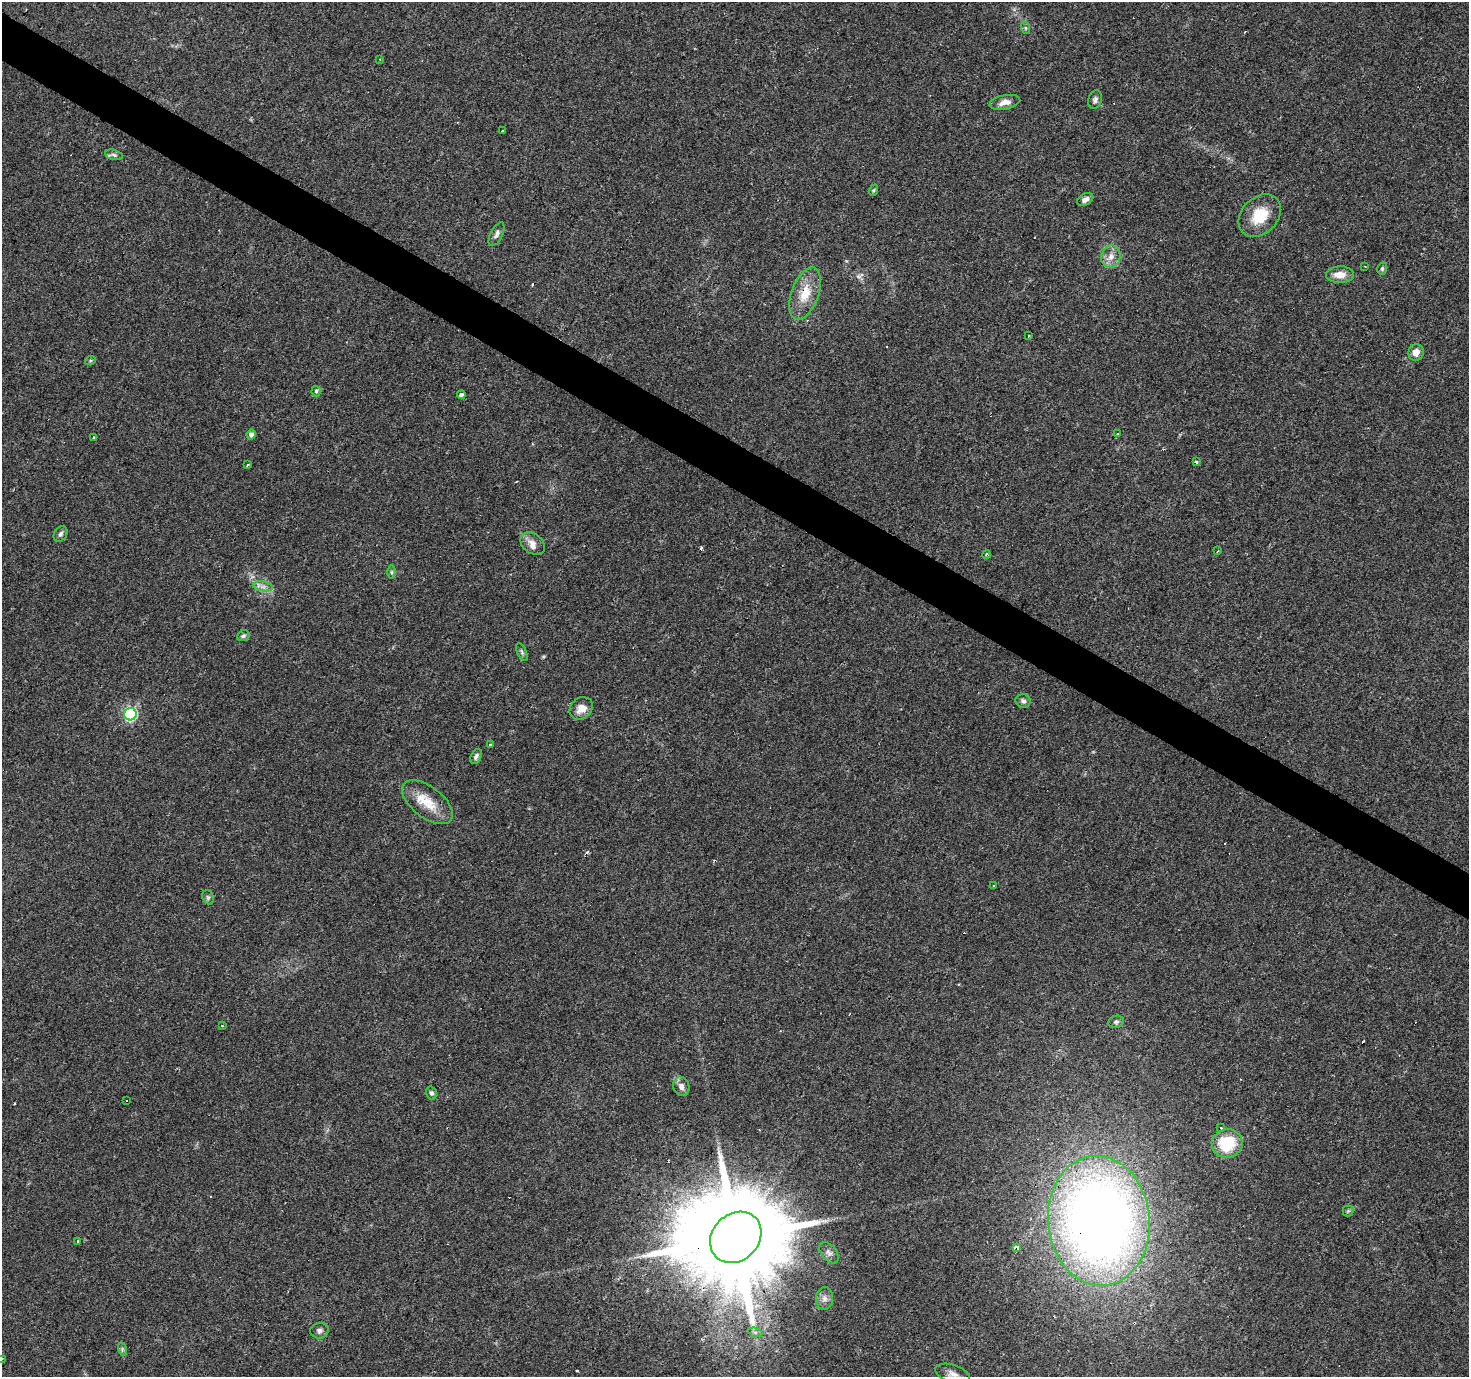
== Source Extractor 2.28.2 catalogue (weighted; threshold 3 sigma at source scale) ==
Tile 11 of 4 x 4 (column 3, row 3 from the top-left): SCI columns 2938-4404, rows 1630-3004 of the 5871 x 5941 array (HDU 1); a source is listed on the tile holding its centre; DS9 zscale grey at full resolution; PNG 1471 x 1379 px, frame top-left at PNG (2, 2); each listed source drawn as its Kron ellipse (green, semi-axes under 4 px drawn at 4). Shown black and unused: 3% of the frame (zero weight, under 3 of 4 exposures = <1% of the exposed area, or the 3 px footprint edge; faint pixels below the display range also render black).
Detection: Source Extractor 2.28.2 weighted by HDU 2 'WHT'; one run over the whole footprint, this tile lists its part. Background 0.0408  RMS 0.0038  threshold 0.017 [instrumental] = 3 sigma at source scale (4.5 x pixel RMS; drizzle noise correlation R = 1.50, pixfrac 1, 0.0396/0.0396 arcsec/px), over >= 5 px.
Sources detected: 76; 15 cosmic-ray / hot-pixel residue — neither listed nor drawn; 1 inside a brighter listed object's ellipse — not listed separately; the other 60 listed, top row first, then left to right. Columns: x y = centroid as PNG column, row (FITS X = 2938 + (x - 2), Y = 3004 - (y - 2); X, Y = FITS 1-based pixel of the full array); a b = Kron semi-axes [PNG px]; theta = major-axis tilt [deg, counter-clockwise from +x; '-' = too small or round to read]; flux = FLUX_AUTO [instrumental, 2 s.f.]
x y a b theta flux
1026 28 6 4 -71 0.58
380 59 3 2 - 0.37
1095 100 9 6 76 1.2
1005 102 15 7 12 2.9
503 131 3 3 - 1.8
114 155 9 5 -15 0.83
874 190 6 3 71 0.47
1085 199 9 6 29 1.6
1260 215 24 18 45 11
497 234 13 6 63 1.4
1111 257 11 9 76 3.1
1365 266 3 2 - 0.53
1382 269 6 5 - 0.63
1340 275 14 8 1 4
805 294 27 13 70 8.8
1029 336 3 2 - 0.47
1416 352 8 7 - 2.5
90 361 5 3 - 0.42
316 391 5 4 - 0.73
461 395 4 3 - 1.2
1117 434 3 3 - 1.9
251 435 5 4 - 1.8
94 437 3 3 - 0.65
1196 462 4 3 - 1.7
248 465 3 2 - 0.56
60 534 8 6 57 0.95
533 543 13 9 -35 2.7
1218 551 3 3 - 0.47
986 554 4 3 - 0.81
391 572 6 4 -90 0.62
263 586 10 5 -8 1.5
243 636 6 5 - 0.81
522 652 9 4 -66 0.81
1023 701 7 6 - 1.1
581 708 12 10 43 3.7
130 714 6 6 - 52
490 745 3 3 - 1.1
476 757 8 5 61 1.3
427 802 30 15 -38 9.2
993 885 3 2 - 0.37
208 897 7 5 -69 0.72
1116 1022 8 6 12 0.87
222 1026 4 2 - 0.37
681 1086 10 8 -73 2.1
431 1093 6 5 - 0.96
126 1100 3 3 - 1
1220 1128 3 3 - 1.3
1227 1143 15 14 - 15
1348 1211 5 5 - 0.57
1099 1221 65 51 -84 400
736 1237 28 23 45 9900
77 1241 3 3 - 1.4
1017 1247 3 3 - 34
829 1253 12 7 -52 1.7
824 1298 11 8 86 1.9
319 1331 9 8 - 1.3
755 1332 7 4 -18 0.88
122 1349 7 4 -72 0.6
2 1359 4 2 - 0.4
953 1374 18 9 -18 2.7
Overlapping masked pixels (flux is a lower limit): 4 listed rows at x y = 805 294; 1099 1221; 736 1237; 1017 1247
Isophote crosses this tile's border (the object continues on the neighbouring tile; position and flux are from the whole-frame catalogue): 1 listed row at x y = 2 1359